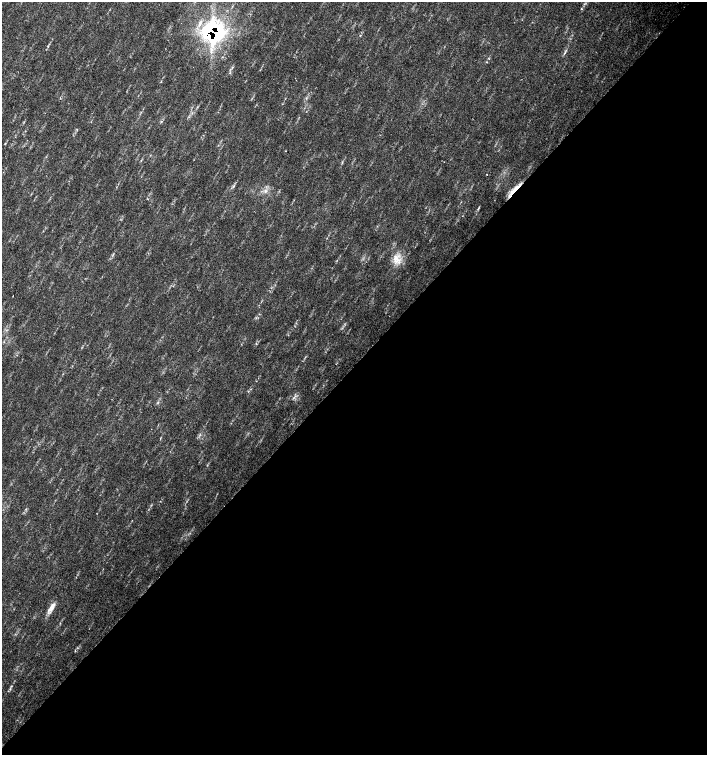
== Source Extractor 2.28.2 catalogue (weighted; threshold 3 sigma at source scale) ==
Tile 12 of 4 x 4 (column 4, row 3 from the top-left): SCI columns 4454-5862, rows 1507-3012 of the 6023 x 6029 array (HDU 1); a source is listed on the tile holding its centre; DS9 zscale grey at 2 x 2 block average (1 PNG px = mean of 2 x 2 image px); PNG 709 x 757 px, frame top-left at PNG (2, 2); no overlay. Shown black and unused: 52% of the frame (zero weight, under 2 of 3 exposures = <1% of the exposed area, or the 3 px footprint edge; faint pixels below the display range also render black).
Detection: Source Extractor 2.28.2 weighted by HDU 2 'WHT'; one run over the whole footprint, this tile lists its part. Background 0.0334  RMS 0.0041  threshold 0.0185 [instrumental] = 3 sigma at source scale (4.5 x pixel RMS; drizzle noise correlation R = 1.50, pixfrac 1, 0.0396/0.0396 arcsec/px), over >= 5 px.
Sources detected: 16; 1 inside a brighter listed object's ellipse — not listed separately; the other 15 listed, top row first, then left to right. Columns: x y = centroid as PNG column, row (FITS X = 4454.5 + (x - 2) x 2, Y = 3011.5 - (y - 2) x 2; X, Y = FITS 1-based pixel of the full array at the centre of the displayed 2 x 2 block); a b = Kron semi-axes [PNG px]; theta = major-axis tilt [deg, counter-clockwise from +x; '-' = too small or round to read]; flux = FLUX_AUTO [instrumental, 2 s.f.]
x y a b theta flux
581 9 3 2 - 0.57
213 32 21 19 -42 130
48 46 3 2 - 0.78
565 53 6 2 58 1.5
230 73 3 2 - 0.58
77 129 3 2 - 0.6
444 162 2 2 - 0.34
487 174 2 2 - 0.56
234 186 5 2 - 0.95
514 190 25 4 46 11
265 191 6 2 -85 1.5
396 258 14 7 -41 9.6
13 295 2 2 - 0.54
51 608 14 5 53 7.2
11 686 3 2 - 0.63
Overlapping masked pixels (flux is a lower limit): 2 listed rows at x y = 213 32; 514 190
Diffuse or blended objects may show on this block-average render without a row.